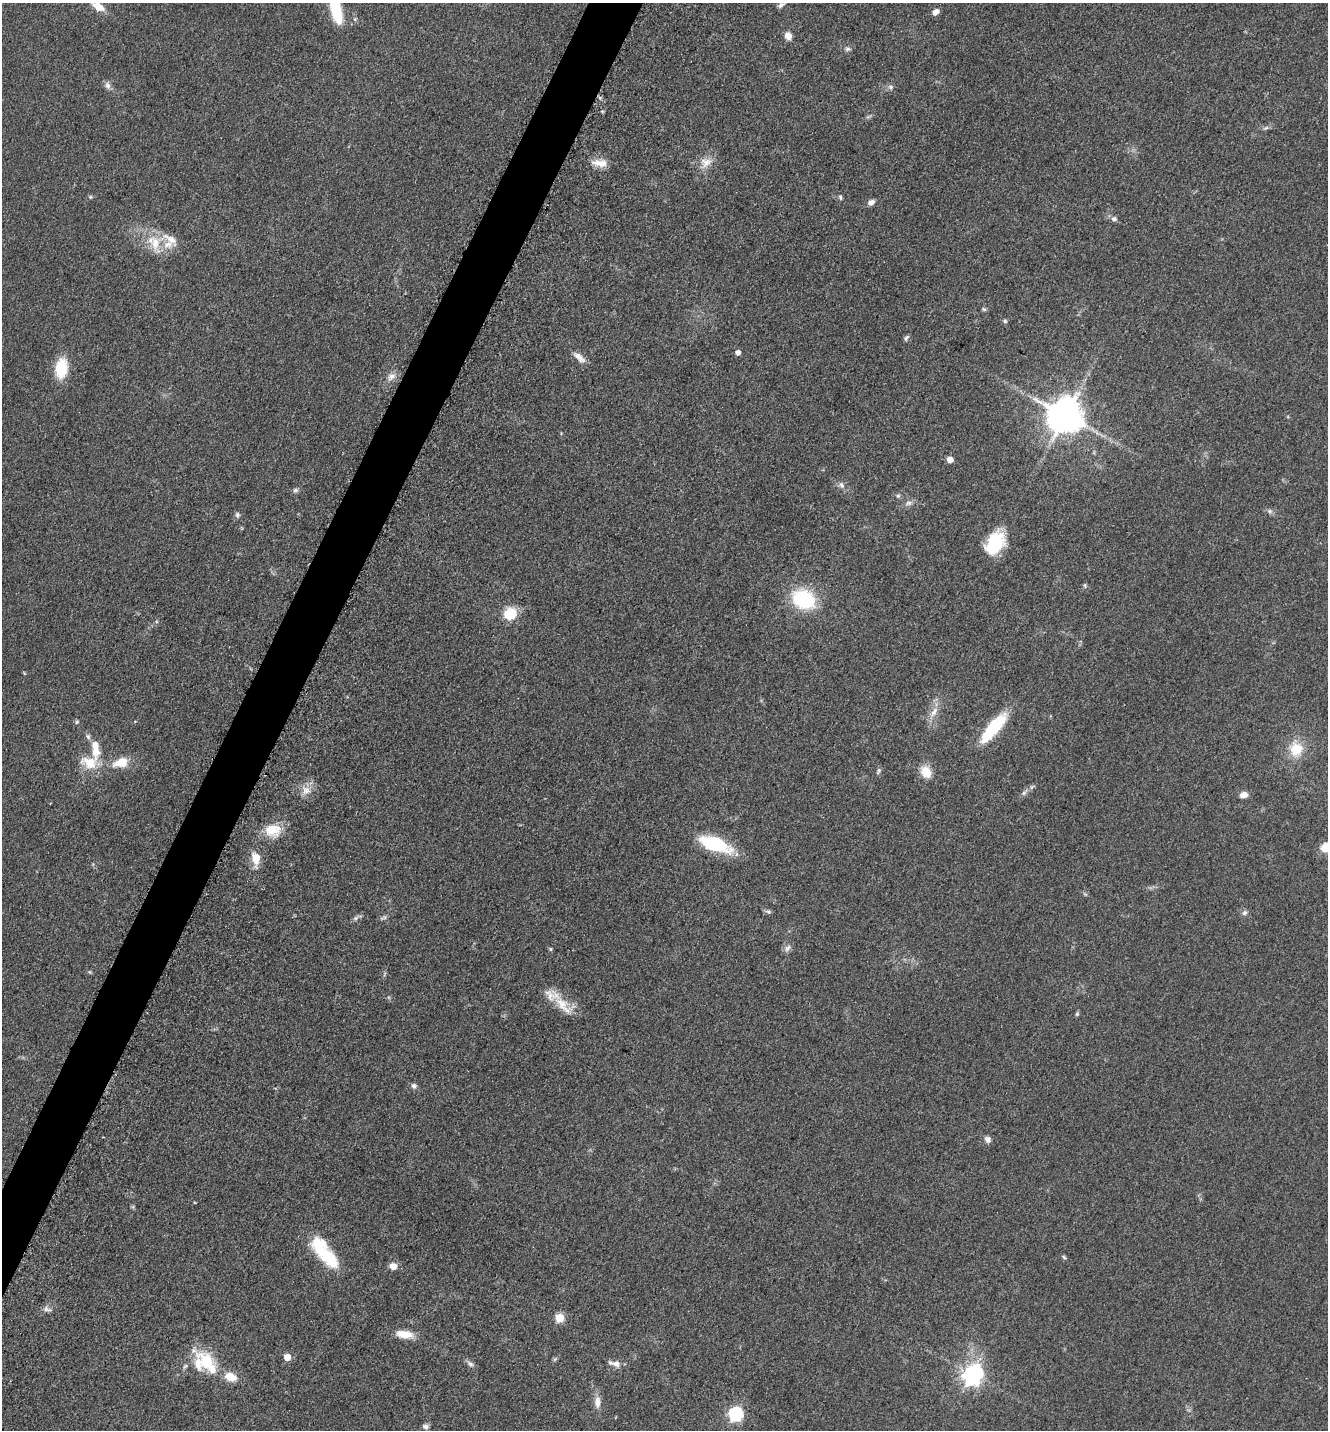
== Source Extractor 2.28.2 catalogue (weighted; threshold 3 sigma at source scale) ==
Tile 7 of 4 x 4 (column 3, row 2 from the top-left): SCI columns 2948-4273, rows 2900-4327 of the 5806 x 5775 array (HDU 1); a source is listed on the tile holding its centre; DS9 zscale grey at full resolution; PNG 1330 x 1432 px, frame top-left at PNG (2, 3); no overlay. Shown black and unused: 4% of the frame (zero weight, under 3 of 5 exposures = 4% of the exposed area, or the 3 px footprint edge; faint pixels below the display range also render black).
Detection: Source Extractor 2.28.2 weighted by HDU 2 'WHT'; one run over the whole footprint, this tile lists its part. Background 0.0636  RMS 0.006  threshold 0.0272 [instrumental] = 3 sigma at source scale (4.5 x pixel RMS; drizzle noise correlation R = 1.50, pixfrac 1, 0.05/0.05 arcsec/px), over >= 5 px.
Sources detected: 89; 2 inside a brighter object's white glare — not listed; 7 inside a brighter listed object's ellipse — not listed separately; the other 80 listed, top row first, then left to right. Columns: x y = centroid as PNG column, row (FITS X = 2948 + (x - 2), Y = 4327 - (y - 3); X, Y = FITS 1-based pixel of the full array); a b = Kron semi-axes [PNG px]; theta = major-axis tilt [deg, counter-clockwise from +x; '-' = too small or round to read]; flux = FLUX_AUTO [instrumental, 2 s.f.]
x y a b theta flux
781 5 10 5 38 1.9
98 7 14 7 -28 8.4
336 10 26 9 -76 31
936 12 8 6 41 3.1
788 36 7 6 - 4.8
848 49 8 5 0 1.6
107 85 10 7 -64 2.4
891 87 8 6 -2 1.7
602 111 5 3 - 0.58
1266 128 8 4 23 1.4
706 162 18 14 36 7.7
599 163 22 9 -6 6.8
90 197 5 5 - 0.78
840 197 7 5 -63 1.1
871 202 8 6 29 2.7
1114 219 7 6 - 2
155 243 27 18 -86 16
984 309 6 5 - 1
1005 321 6 5 - 1.1
906 338 8 4 58 1.2
738 353 4 4 - 3.6
579 357 18 7 -40 5.1
61 368 18 11 82 24
391 377 12 8 39 4
1066 416 10 10 - 1600
950 460 5 5 - 7.5
841 485 9 7 -70 2.4
295 490 7 6 - 1.4
898 496 6 5 - 1.1
908 503 10 6 11 2.4
1270 511 7 6 - 1.6
237 514 7 6 - 1.4
995 543 25 16 61 31
1085 585 8 4 -82 0.94
804 599 20 16 -28 49
510 614 15 14 - 15
24 673 5 3 - 0.48
934 712 18 7 59 5.5
77 722 6 5 - 0.96
993 728 34 10 50 38
95 748 30 10 -85 13
1296 749 19 16 -81 15
121 762 21 12 18 11
90 763 26 16 -16 15
878 771 9 5 64 1.3
926 772 16 13 -61 8.8
306 790 12 11 - 5.9
1024 792 12 5 50 2.3
1244 795 8 6 15 4.8
273 830 24 16 3 13
715 844 31 13 -19 40
1326 847 13 10 23 11
256 859 21 10 -83 8.5
768 912 9 5 -20 1.4
1244 913 8 7 - 1.8
356 918 8 5 27 1.7
383 918 11 4 22 1.5
787 948 11 6 52 2.5
551 949 5 4 - 0.77
90 972 6 4 -45 0.75
563 1005 36 15 -40 13
1077 1014 6 5 - 0.94
414 1086 7 6 - 2.2
988 1139 8 7 - 2.7
327 1256 40 16 -42 29
1064 1257 6 4 -46 0.93
393 1266 8 7 - 5.3
47 1309 12 6 -18 2.3
560 1318 5 5 - 28
404 1334 22 9 -8 9.3
287 1357 5 5 - 9.7
207 1362 32 20 -62 24
470 1364 10 6 -34 2.2
616 1364 10 8 -17 3.8
185 1366 9 4 53 1.3
972 1375 9 8 - 270
230 1377 15 10 -21 9.2
597 1402 18 8 89 5.1
736 1414 6 6 - 110
426 1427 8 6 3 2.1
Isophote crosses this tile's border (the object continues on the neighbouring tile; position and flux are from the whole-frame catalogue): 2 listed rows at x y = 336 10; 1326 847